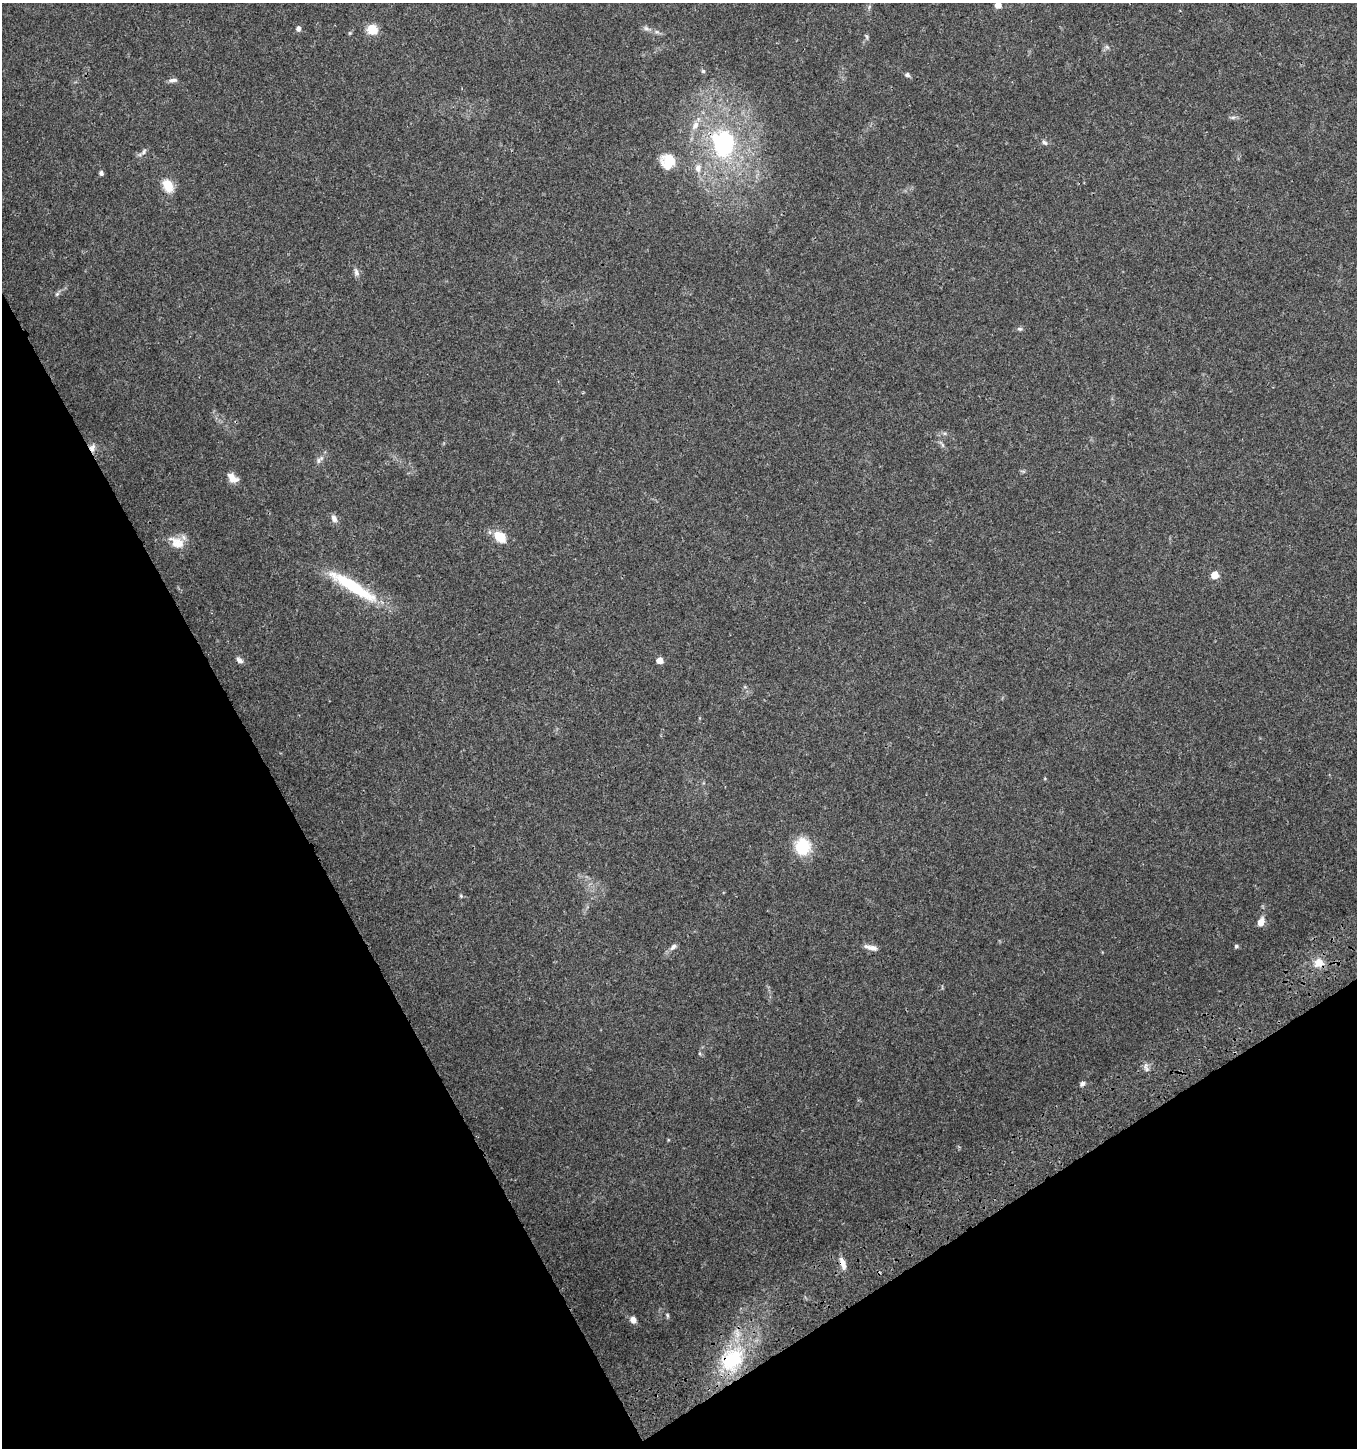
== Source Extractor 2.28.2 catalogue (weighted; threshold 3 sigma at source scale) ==
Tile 14 of 4 x 4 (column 2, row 4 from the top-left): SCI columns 1533-2887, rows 111-1556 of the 5835 x 6003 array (HDU 1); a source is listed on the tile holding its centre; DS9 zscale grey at full resolution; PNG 1359 x 1450 px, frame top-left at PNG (2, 3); no overlay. Shown black and unused: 28% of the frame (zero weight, under 3 of 4 exposures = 6% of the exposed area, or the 3 px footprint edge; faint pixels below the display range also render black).
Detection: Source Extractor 2.28.2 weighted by HDU 2 'WHT'; one run over the whole footprint, this tile lists its part. Background 0.0364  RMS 0.0035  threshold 0.0156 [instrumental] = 3 sigma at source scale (4.5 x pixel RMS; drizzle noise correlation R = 1.50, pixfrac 1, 0.0396/0.0396 arcsec/px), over >= 5 px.
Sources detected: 47; all 47 listed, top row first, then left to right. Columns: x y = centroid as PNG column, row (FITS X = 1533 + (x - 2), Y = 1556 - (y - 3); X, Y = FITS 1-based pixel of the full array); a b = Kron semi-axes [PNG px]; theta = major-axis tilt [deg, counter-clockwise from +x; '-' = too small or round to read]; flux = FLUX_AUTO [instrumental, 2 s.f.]
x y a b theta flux
998 5 5 5 - 4.5
869 7 6 5 - 0.56
646 28 10 5 -21 1.2
298 29 5 5 - 1.4
372 29 8 8 - 8.1
657 32 7 4 -18 0.75
867 37 7 4 -71 0.55
1107 47 7 4 -45 0.68
703 71 5 5 - 0.55
907 75 7 5 -17 0.85
173 80 12 5 1 1.1
1233 117 7 4 1 0.73
695 125 14 8 57 2.7
1044 143 8 5 -41 0.83
723 144 35 28 -80 43
144 152 9 5 48 1
668 161 16 16 - 8.9
698 168 13 9 -89 2.6
101 173 6 5 - 0.86
168 186 18 11 -62 5.2
356 272 12 6 -77 1.3
57 294 7 5 45 0.69
1020 329 7 5 0 0.68
942 444 12 4 -55 0.96
92 448 11 8 75 1.8
318 460 8 7 - 1.1
232 478 14 9 -41 3.1
334 519 10 7 -63 1.6
500 537 11 8 -42 9.5
177 542 22 14 -29 5.3
1215 575 5 5 - 8.7
353 586 65 12 -32 22
239 660 9 5 -44 1.4
660 660 5 5 - 4.5
803 846 15 14 - 14
461 896 5 4 - 0.42
1261 922 8 6 68 3.5
1236 946 5 4 - 0.68
673 947 10 6 41 1.3
871 947 19 6 -14 2.3
1319 963 12 10 13 4
1146 1068 13 5 -70 1.3
1082 1084 7 5 35 0.92
843 1263 17 6 -72 2.6
667 1315 8 4 -89 0.53
633 1319 8 6 -67 2
732 1359 36 28 44 25
Overlapping masked pixels (flux is a lower limit): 4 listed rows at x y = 92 448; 1319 963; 843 1263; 732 1359
Isophote crosses this tile's border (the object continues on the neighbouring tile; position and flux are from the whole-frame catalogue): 1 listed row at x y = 998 5